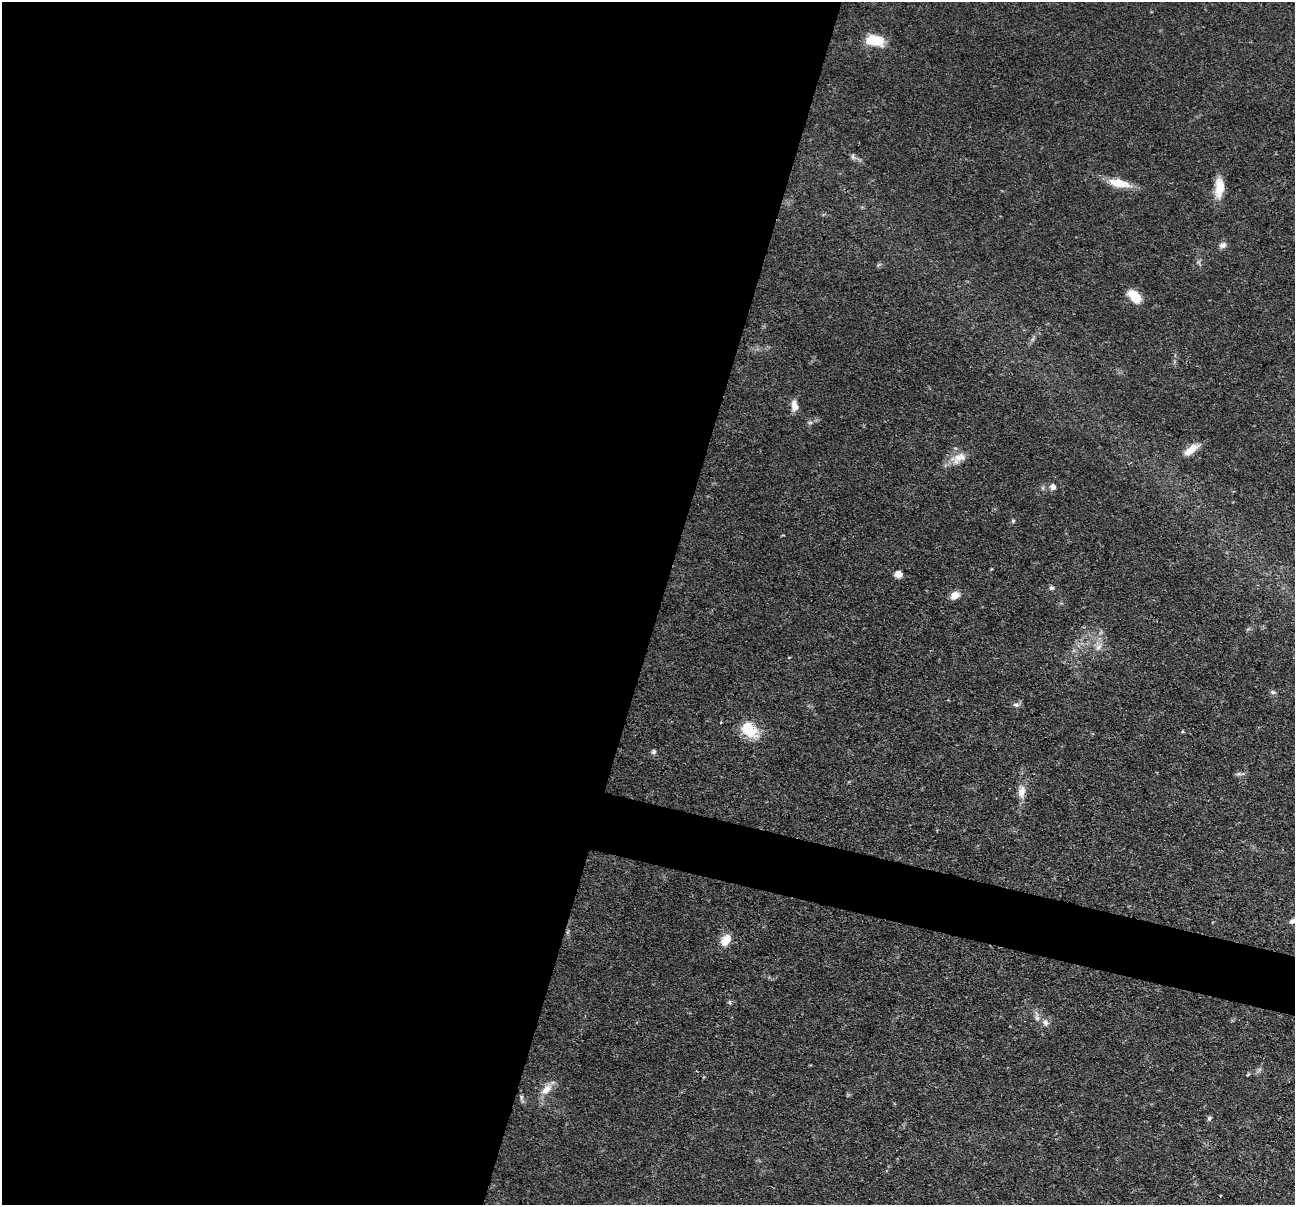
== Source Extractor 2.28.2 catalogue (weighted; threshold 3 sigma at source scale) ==
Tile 5 of 4 x 4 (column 1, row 2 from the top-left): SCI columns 2-1294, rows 2659-3861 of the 5176 x 5193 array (HDU 1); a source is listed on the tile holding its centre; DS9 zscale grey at full resolution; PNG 1297 x 1207 px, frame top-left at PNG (2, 2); no overlay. Shown black and unused: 54% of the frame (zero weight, under 3 of 4 exposures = <1% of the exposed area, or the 3 px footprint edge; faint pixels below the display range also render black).
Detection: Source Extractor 2.28.2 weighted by HDU 2 'WHT'; one run over the whole footprint, this tile lists its part. Background 0.0635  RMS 0.0044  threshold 0.0198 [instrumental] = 3 sigma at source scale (4.5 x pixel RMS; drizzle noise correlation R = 1.50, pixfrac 1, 0.05/0.05 arcsec/px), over >= 5 px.
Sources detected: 29; all 29 listed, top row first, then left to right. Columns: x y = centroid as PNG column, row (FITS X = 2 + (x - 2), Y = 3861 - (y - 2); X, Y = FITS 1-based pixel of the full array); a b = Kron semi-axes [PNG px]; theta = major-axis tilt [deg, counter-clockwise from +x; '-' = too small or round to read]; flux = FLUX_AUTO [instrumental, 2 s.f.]
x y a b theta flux
875 40 18 10 -11 12
853 157 8 4 90 0.88
1119 183 28 10 -12 8.4
1219 188 25 11 87 7.8
1223 245 9 7 27 1.9
1134 296 16 9 -49 8.5
794 406 14 8 -79 3.2
1191 450 21 8 38 5.3
958 458 24 13 28 6
1053 487 8 7 - 1.8
1013 521 5 4 - 0.57
898 574 7 7 - 3.4
1051 588 6 6 - 0.92
955 595 9 7 37 4.1
1099 647 10 7 51 2.4
1273 692 7 5 -21 0.97
1016 705 9 5 -4 1.2
721 722 3 2 - 0.38
749 730 23 15 -39 12
653 752 6 5 - 0.94
1239 774 8 4 0 0.96
1022 792 16 9 77 4.1
1293 921 9 5 24 1.7
725 940 15 10 61 5.4
1037 1018 8 6 89 1.5
1045 1023 10 8 -66 2.1
546 1089 20 10 45 5.2
521 1097 8 4 82 0.91
1209 1118 7 5 69 0.82
Isophote crosses this tile's border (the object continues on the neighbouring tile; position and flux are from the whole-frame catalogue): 1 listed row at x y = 1293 921